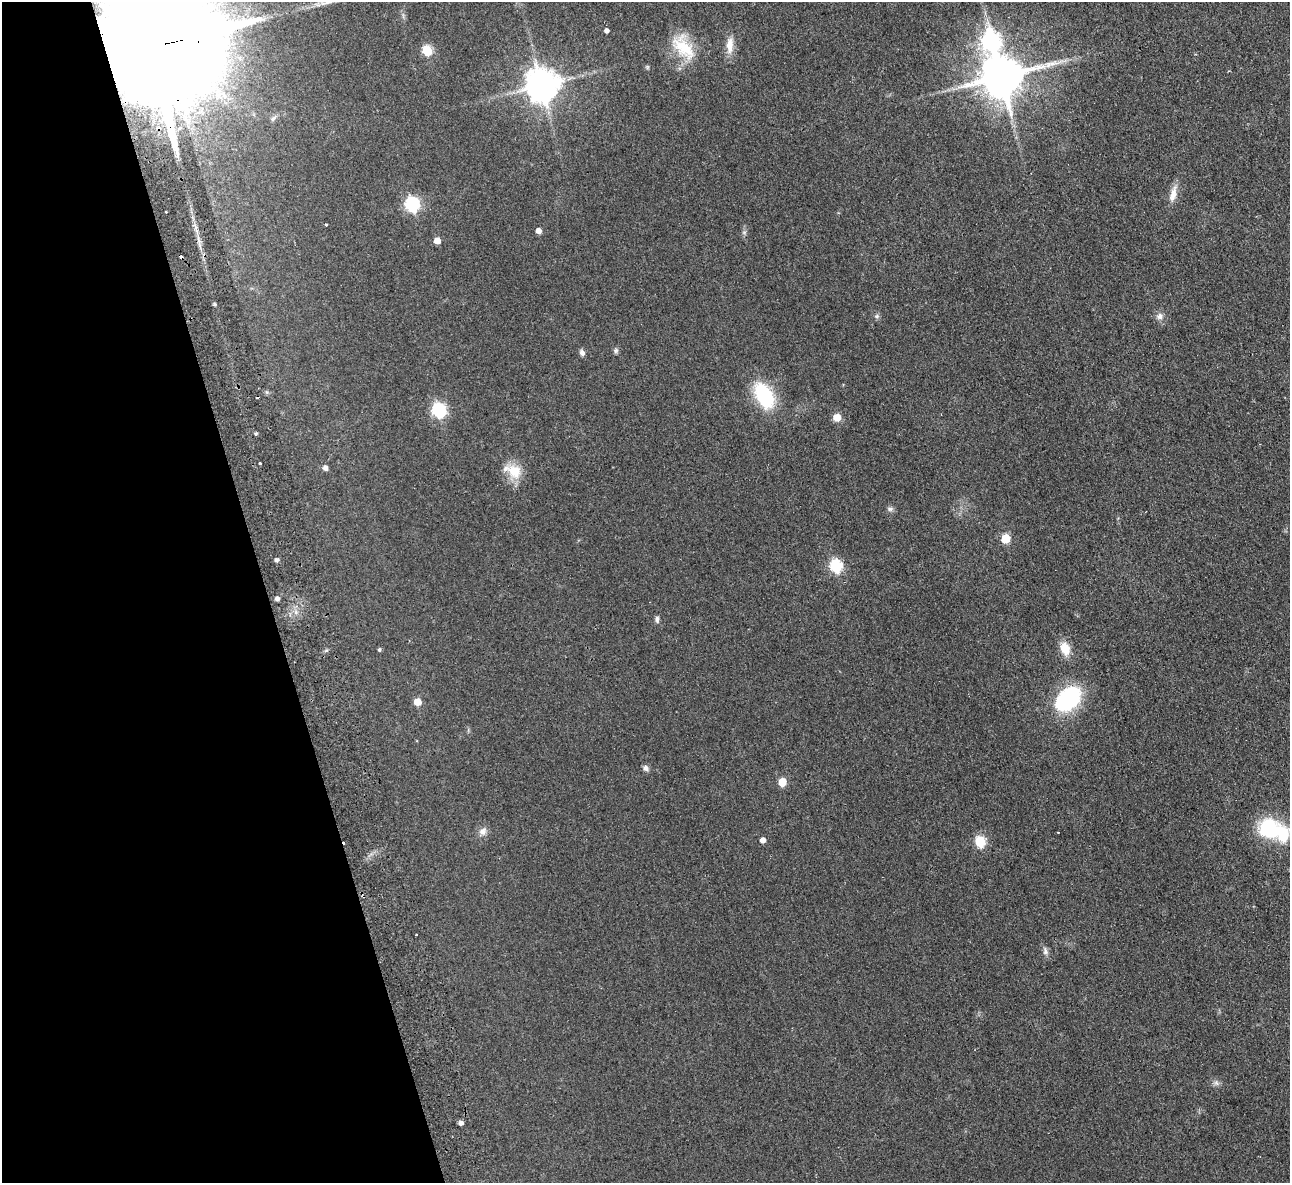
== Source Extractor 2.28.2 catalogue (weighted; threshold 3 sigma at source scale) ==
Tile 5 of 4 x 4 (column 1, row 2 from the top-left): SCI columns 56-1343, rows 2646-3826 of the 5266 x 5170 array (HDU 1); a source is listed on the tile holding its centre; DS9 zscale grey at full resolution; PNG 1292 x 1185 px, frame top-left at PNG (2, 2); no overlay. Shown black and unused: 21% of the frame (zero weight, under 2 of 3 exposures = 3% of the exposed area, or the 3 px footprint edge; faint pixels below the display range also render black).
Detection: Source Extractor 2.28.2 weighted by HDU 2 'WHT'; one run over the whole footprint, this tile lists its part. Background 0.0851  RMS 0.0094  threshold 0.0421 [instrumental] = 3 sigma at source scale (4.5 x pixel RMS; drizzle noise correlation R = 1.50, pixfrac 1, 0.05/0.05 arcsec/px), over >= 5 px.
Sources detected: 54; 4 cosmic-ray / hot-pixel residue — not listed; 1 inside a brighter listed object's ellipse — not listed separately; the other 49 listed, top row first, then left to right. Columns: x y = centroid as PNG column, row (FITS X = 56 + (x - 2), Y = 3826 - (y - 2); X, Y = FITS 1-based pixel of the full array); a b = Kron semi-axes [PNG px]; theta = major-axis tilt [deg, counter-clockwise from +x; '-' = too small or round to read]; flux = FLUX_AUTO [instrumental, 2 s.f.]
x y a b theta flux
327 2 32 5 16 11
606 31 4 4 - 3.2
990 41 10 8 -78 350
730 45 23 9 86 11
683 47 39 20 -51 35
144 48 53 26 12 59000
427 51 6 5 - 53
1051 64 26 8 12 13
1001 77 12 11 - 3700
542 85 10 9 - 1900
1173 194 22 8 77 9.3
412 204 7 6 - 170
166 212 3 2 - 1.2
326 224 3 2 - 0.95
538 231 5 5 - 5.8
744 232 6 4 -18 1.4
437 241 5 5 - 10
214 304 4 4 - 1.2
877 316 6 6 - 1.8
1159 316 9 8 - 4.2
616 351 8 5 88 1.9
582 353 8 6 -69 2.9
764 396 22 13 -60 72
439 410 7 6 - 160
837 417 5 5 - 20
256 434 4 4 - 1.5
260 464 3 3 - 9.5
325 468 5 5 - 3.8
514 471 22 18 -39 19
890 509 8 6 -14 2.3
1006 538 5 5 - 39
276 560 4 4 - 2.6
836 566 6 6 - 110
277 599 5 4 - 2.9
657 619 9 5 -85 2.6
1065 649 15 11 -73 14
379 650 5 4 - 1.3
1068 699 30 20 44 87
417 702 5 5 - 15
646 768 8 7 - 3
782 782 5 5 - 25
1268 829 25 23 8 55
483 832 11 9 53 5.1
1058 832 2 2 - 0.67
762 840 5 4 - 5.6
980 842 6 5 - 73
1045 951 11 6 -83 3.2
1216 1083 8 6 -68 2.7
461 1123 4 4 - 3.7
Overlapping masked pixels (flux is a lower limit): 1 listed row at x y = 144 48
Isophote crosses this tile's border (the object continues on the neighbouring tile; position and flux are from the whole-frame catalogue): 2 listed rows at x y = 327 2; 144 48